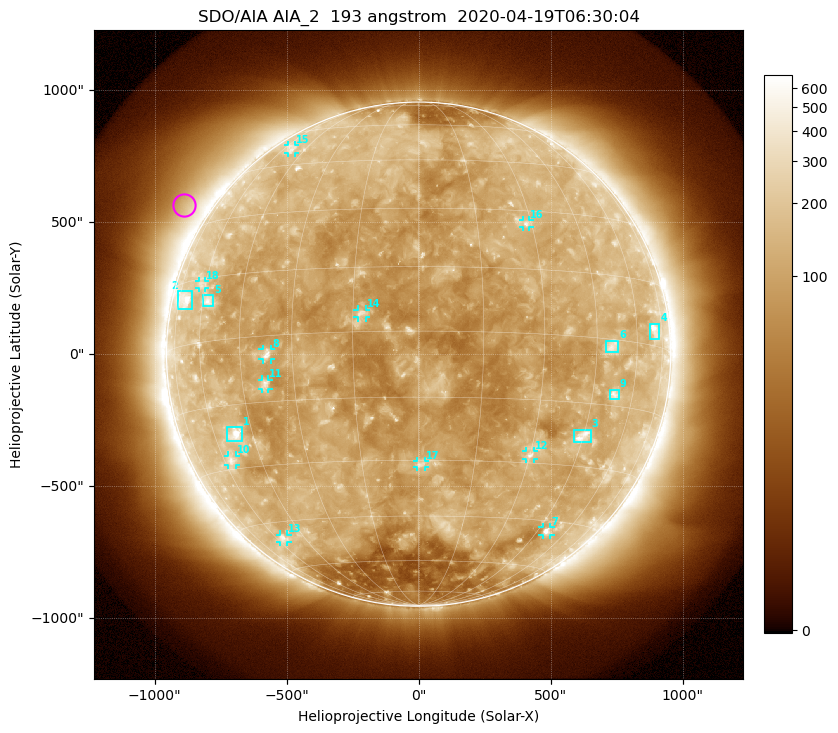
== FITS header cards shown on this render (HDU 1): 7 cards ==
TELESCOP= 'SDO/AIA'
INSTRUME= 'AIA_2'
WAVELNTH=                  193
WAVEUNIT= 'angstrom'
DATE-OBS= '2020-04-19T06:30:04.84'
CTYPE1  = 'HPLN-TAN'
CTYPE2  = 'HPLT-TAN'

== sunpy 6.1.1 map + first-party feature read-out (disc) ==
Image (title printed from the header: SDO/AIA AIA_2  193 angstrom  2020-04-19T06:30:04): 1024 x 1024 px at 2.4 arcsec/px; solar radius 955 arcsec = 398 px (full disc in frame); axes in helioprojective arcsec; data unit not stated in the header (colour bar unlabelled)
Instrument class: DISC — disc imager (sunpy class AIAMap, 193 A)
Bright regions (active regions / flare kernels): reference = the median radial profile (limb darkening/brightening removed); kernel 9 px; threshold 5 sigma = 152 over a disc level ~112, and >= 1.15x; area >= 12 px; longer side >= 10 px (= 24 arcsec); searched inside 0.97 R_sun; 18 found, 18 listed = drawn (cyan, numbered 1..; 11 of them under ~33 arcsec drawn as corner ticks so the feature stays visible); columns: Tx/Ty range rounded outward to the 5 arcsec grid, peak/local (2 s.f.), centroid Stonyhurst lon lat
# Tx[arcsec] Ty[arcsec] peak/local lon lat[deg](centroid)
1 -725..-670 -330..-275 6 -51 -22
2 -910..-860 170..240 3.8 -70 +11
3 590..655 -335..-285 5.4 +45 -23
4 875..915 55..115 4.2 +70 +4
5 -815..-775 180..225 3.6 -57 +9
6 710..755 5..50 3.6 +50 -2
7 470..500 -685..-655 4.8 +49 -48
8 -590..-560 -20..20 4.8 -37 -4
9 725..760 -170..-135 3.6 +53 -12
10 -725..-690 -420..-385 3 -57 -28
11 -595..-565 -135..-95 3.8 -38 -11
12 405..440 -395..-365 3.9 +30 -28
13 -525..-495 -710..-685 2.9 -56 -50
14 -230..-200 140..170 4.8 -13 +4
15 -495..-465 760..795 2.3 -54 +52
16 395..420 480..510 3.3 +29 +27
17 -5..25 -430..-405 3.5 +1 -31
18 -830..-805 250..275 2.3 -62 +14
Off-limb structures (1.02-1.3 R_sun): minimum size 162 px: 5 found; the strongest spans PA ~35..70 deg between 1.02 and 1.3 R_sun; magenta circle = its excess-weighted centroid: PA ~60 deg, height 1.1 R_sun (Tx ~-890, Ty ~565 arcsec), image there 1.9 x the reference